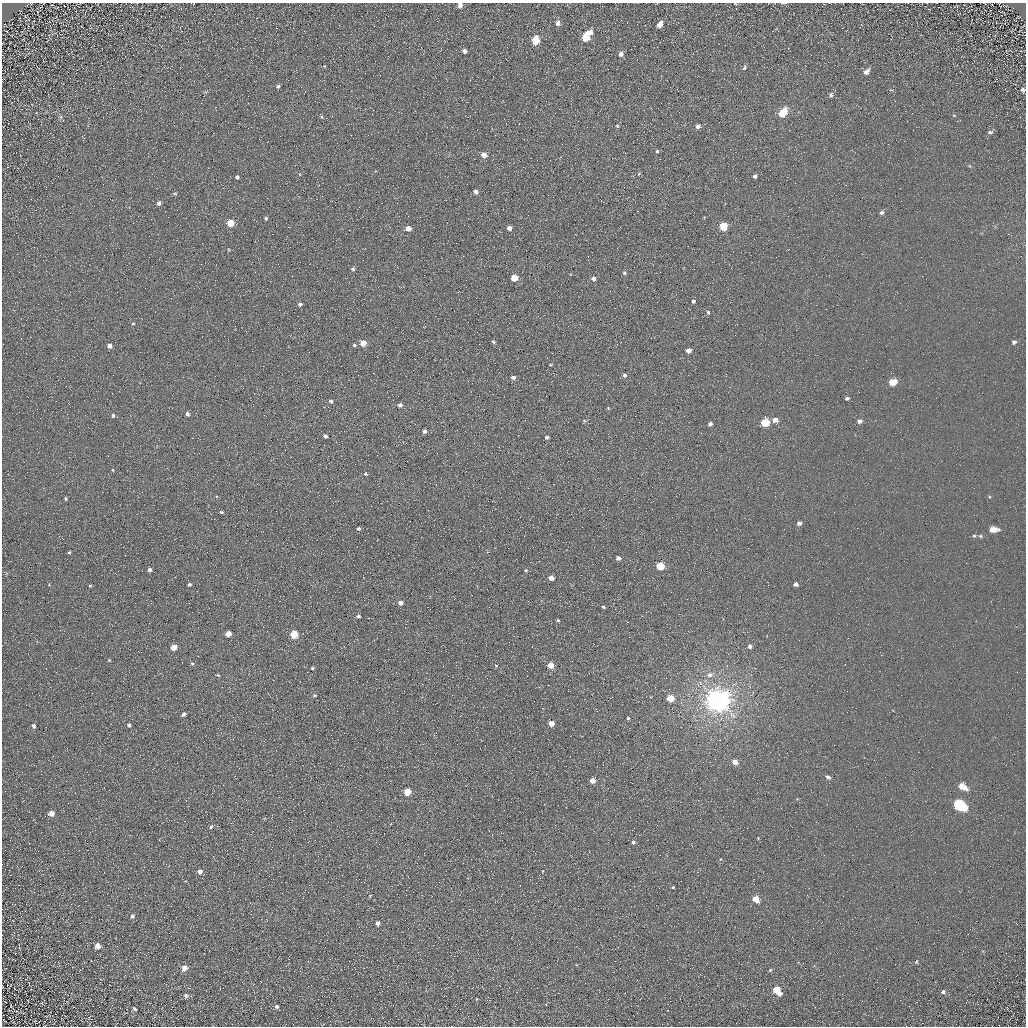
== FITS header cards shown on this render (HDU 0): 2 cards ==
NAXIS1  =                 1024 / Required FITS header
NAXIS2  =                 1024 / Required FITS header

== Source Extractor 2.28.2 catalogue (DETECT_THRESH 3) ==
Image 1024 x 1024 px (HDU 0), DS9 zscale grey, 1 PNG px = 1 image px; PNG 1028 x 1028 px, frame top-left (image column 1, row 1024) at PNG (2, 3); no overlay
Background 5.59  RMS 7.8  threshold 23.4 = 3 sigma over >= 5 px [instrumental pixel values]
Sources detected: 136; all 136 listed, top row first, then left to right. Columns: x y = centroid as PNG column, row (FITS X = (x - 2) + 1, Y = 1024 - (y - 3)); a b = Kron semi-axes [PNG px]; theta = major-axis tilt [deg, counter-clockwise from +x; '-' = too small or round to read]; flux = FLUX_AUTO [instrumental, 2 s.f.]
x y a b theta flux
31 3 3 2 - 380
783 3 5 2 - 460
460 5 5 4 - 2800
407 11 2 2 - 500
558 23 6 5 - 2300
660 25 6 4 61 4800
590 33 5 5 - 3400
585 37 6 5 - 16000
535 40 6 5 - 21000
465 51 4 4 - 1900
621 54 6 6 - 2200
744 68 6 4 70 750
866 72 8 5 46 2400
278 86 5 4 - 860
1023 90 5 4 - 1000
831 95 7 5 62 1200
36 113 2 2 - 270
783 113 7 5 50 17000
954 115 5 3 - 390
61 117 6 4 88 860
322 117 5 3 - 570
617 126 4 3 - 550
698 126 5 5 - 1700
990 132 7 5 6 1100
657 151 4 4 - 690
484 155 4 4 - 5100
639 174 5 4 - 550
755 176 4 4 - 1200
237 177 4 4 - 1200
475 191 4 4 - 2600
175 194 6 3 -5 680
159 203 5 5 - 1300
881 213 6 4 31 1300
266 218 4 3 - 840
230 223 5 5 - 12000
723 226 5 5 - 18000
408 228 4 4 - 4400
509 228 4 4 - 3000
353 269 5 5 - 980
624 273 5 4 - 920
514 278 5 4 - 11000
594 278 5 4 - 1900
693 301 4 3 - 1000
300 304 4 4 - 1500
708 312 5 4 - 820
133 324 4 3 - 440
493 342 5 4 - 780
1014 342 7 6 - 1400
363 343 5 4 - 8000
354 345 5 4 - 780
109 346 4 4 - 2000
688 350 4 4 - 3400
550 365 4 3 - 440
624 375 5 4 - 1300
513 377 5 4 - 1700
892 382 6 4 18 11000
847 398 4 3 - 1200
331 401 5 4 - 1100
400 405 5 5 - 1500
608 408 5 3 - 440
187 414 5 4 - 1300
113 415 5 4 - 810
775 420 5 4 - 3300
584 421 5 4 - 590
859 421 5 4 - 1900
765 422 5 5 - 22000
710 424 4 4 - 1500
424 431 5 4 - 1500
325 436 4 3 - 1600
547 437 4 4 - 1000
113 470 4 3 - 420
365 474 6 4 -18 660
66 499 4 3 - 630
221 512 4 3 - 610
799 523 5 5 - 1700
358 529 4 4 - 870
993 529 8 5 1 6700
974 536 5 4 - 690
981 536 6 5 - 860
69 552 4 3 - 600
618 558 4 4 - 1900
660 566 5 5 - 19000
150 570 4 4 - 1600
526 570 5 4 - 640
551 578 5 4 - 3000
189 584 4 4 - 930
796 584 4 4 - 1700
90 586 3 3 - 510
400 602 5 4 - 2700
603 607 4 3 - 660
358 616 5 5 - 1000
558 620 4 3 - 570
228 634 5 4 - 5800
294 634 5 5 - 16000
750 646 5 4 - 1500
174 647 5 4 - 7900
109 660 4 4 - 500
192 664 5 3 - 570
496 665 5 3 - 490
550 665 5 5 - 6200
312 668 3 3 - 620
218 675 5 4 - 510
710 675 10 7 25 3000
315 695 5 4 - 720
670 698 5 5 - 12000
718 700 8 7 - 790000
183 714 4 3 - 1500
628 718 4 4 - 680
551 723 5 4 - 4300
129 725 4 3 - 1100
34 726 5 4 - 1200
735 762 5 4 - 4000
828 777 6 5 - 1500
592 780 4 4 - 4800
962 786 8 5 -29 7600
407 792 5 4 - 14000
959 805 9 5 -29 60000
51 813 5 5 - 3700
211 827 5 4 - 1100
633 842 5 5 - 1100
200 871 5 4 - 2500
673 887 3 2 - 560
370 896 4 4 - 450
756 899 6 4 -45 7400
132 916 6 5 - 1000
378 923 4 4 - 2300
98 946 6 5 - 3400
916 962 6 4 71 620
184 968 6 5 - 3900
770 970 6 3 45 560
777 990 7 5 -54 13000
943 992 6 5 - 1200
186 996 7 6 - 1500
477 999 4 3 - 380
277 1006 4 4 - 940
134 1009 6 3 -43 750
At the frame edge (FLAGS 8, measured only in part): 3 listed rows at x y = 31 3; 783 3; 460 5